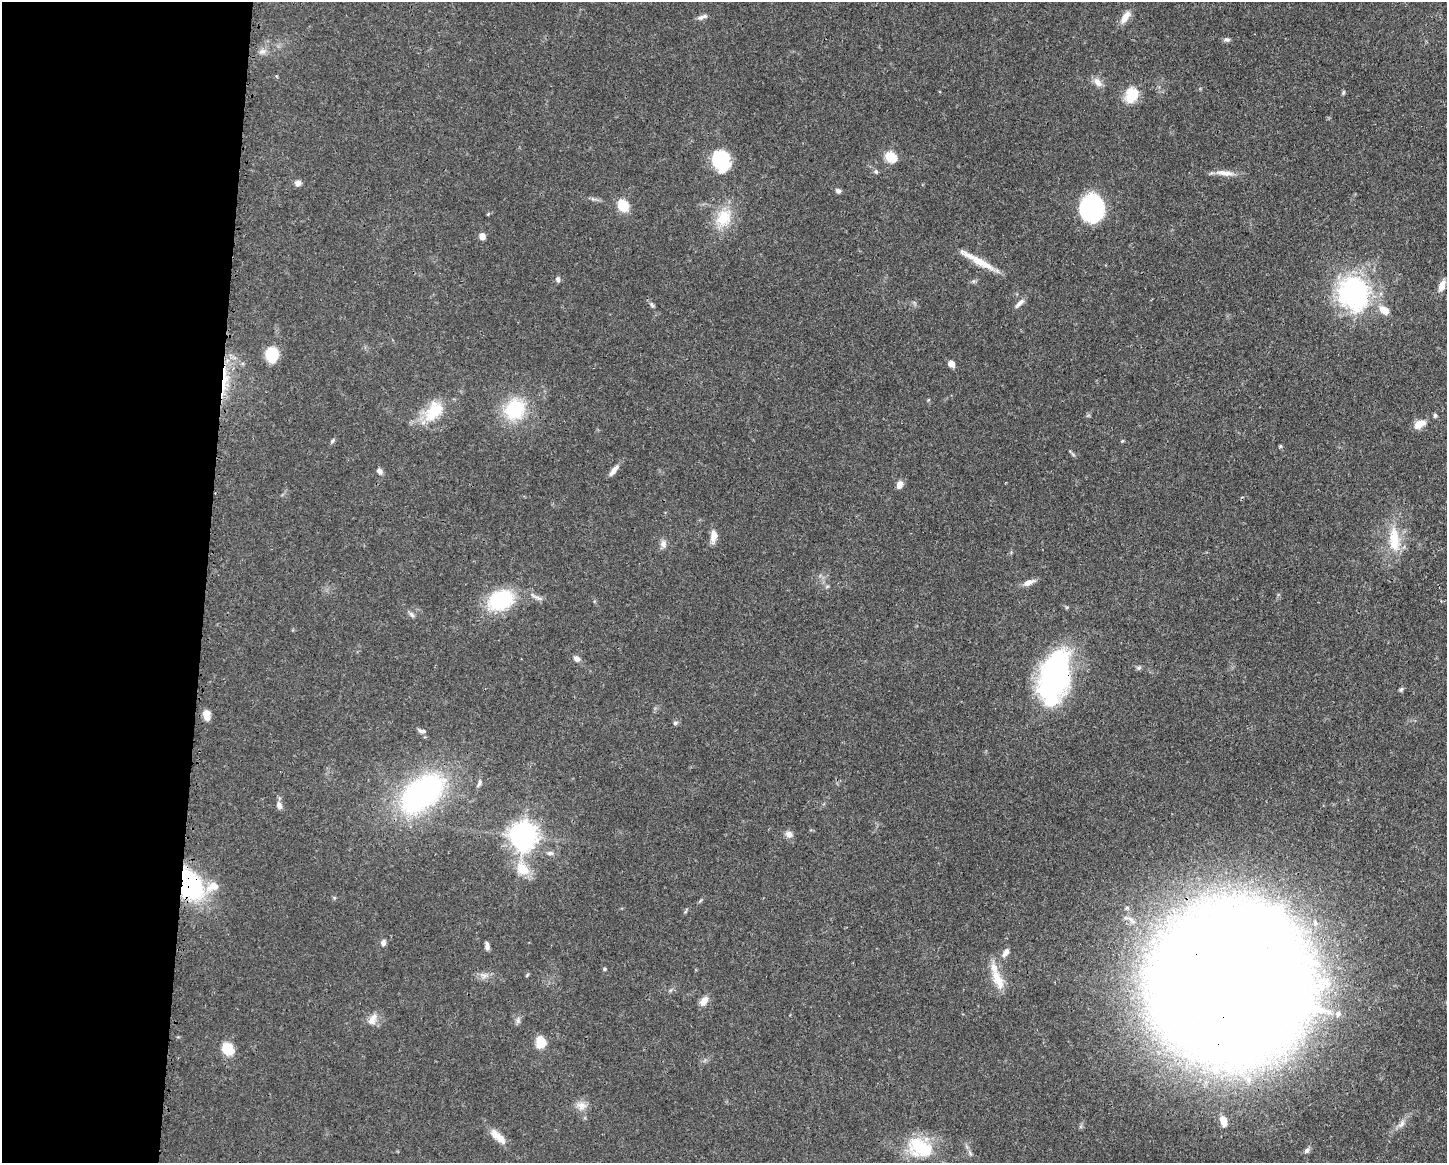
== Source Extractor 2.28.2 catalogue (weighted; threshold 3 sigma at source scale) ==
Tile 4 of 3 x 4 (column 1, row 2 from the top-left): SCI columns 118-1562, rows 2325-3485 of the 4682 x 4647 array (HDU 1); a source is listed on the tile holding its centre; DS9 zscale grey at full resolution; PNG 1449 x 1165 px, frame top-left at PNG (2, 2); no overlay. Shown black and unused: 14% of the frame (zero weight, under 3 of 4 exposures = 1% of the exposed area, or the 3 px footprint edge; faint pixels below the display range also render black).
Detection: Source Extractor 2.28.2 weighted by HDU 2 'WHT'; one run over the whole footprint, this tile lists its part. Background 0.0563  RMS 0.0033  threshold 0.0148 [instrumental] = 3 sigma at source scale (4.5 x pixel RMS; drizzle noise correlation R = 1.50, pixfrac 1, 0.05/0.05 arcsec/px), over >= 5 px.
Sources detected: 84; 3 inside a brighter listed object's ellipse — not listed separately; the other 81 listed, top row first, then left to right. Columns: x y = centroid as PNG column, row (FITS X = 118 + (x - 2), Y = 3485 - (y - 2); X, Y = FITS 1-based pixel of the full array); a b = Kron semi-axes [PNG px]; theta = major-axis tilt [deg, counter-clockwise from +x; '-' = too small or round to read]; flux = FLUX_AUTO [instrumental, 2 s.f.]
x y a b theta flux
702 17 15 5 17 1.3
1125 17 18 7 55 3.1
1227 40 8 6 -8 0.83
262 51 10 7 16 1.4
276 76 4 4 - 0.36
1097 82 14 8 -47 2.3
1343 92 6 4 70 0.47
1131 95 17 13 69 8.5
890 157 7 6 - 18
721 160 19 14 -71 22
876 172 6 5 - 0.67
1224 173 26 7 -5 3.1
298 183 8 7 - 1.3
838 191 7 5 -33 0.85
623 206 10 8 -55 9.2
1092 208 21 17 89 48
724 218 27 20 63 9.8
482 236 8 6 -80 1.8
980 262 41 8 -29 7.1
558 279 8 6 -79 0.85
1442 286 12 6 66 2.8
1354 292 35 31 -66 58
1020 303 16 5 44 1.5
652 305 9 4 -54 0.72
1384 310 13 8 -30 3.6
272 354 12 11 - 13
951 364 6 5 - 2.9
224 382 32 7 80 7.8
515 409 30 26 46 17
434 411 30 18 49 12
1435 415 5 5 - 0.63
1419 424 15 9 28 3.3
332 441 8 4 54 0.57
1122 441 5 4 - 0.34
1280 446 5 4 - 0.39
614 470 16 6 53 2.1
380 471 8 6 -56 1.3
900 485 9 7 66 2
713 536 16 8 83 2.6
1394 540 37 14 -87 11
663 544 9 8 - 1.6
1028 582 14 6 23 2.3
538 598 14 5 -27 1.4
501 600 31 22 20 22
411 615 9 6 -50 0.89
577 659 9 7 -29 1.4
1139 668 7 5 22 0.63
1054 678 48 25 79 89
1401 690 6 5 - 0.54
206 715 11 7 -80 3.1
675 723 7 5 15 0.73
422 731 10 5 -11 0.89
479 783 12 4 75 0.84
422 793 48 27 38 76
279 805 10 7 -74 1.4
789 834 10 8 -36 1.6
523 836 10 9 - 300
550 853 9 6 0 1.1
522 869 19 14 -44 6.9
190 885 36 24 -66 35
383 943 9 6 79 1
487 946 10 5 -87 1.3
1006 953 13 7 58 1.8
1315 963 10 10 - 3.3
604 969 5 4 - 0.45
527 975 7 3 54 0.38
484 976 8 6 17 1.4
998 979 30 11 -65 6.7
1228 983 72 72 - 2000
704 1001 12 7 53 2.7
1338 1013 8 7 - 1.3
372 1020 17 10 60 3
518 1021 8 5 -79 0.88
540 1043 10 8 83 6.8
228 1049 10 8 -63 11
581 1105 14 10 -20 2.7
1223 1121 10 6 -73 3.7
1401 1124 13 6 47 1.8
495 1135 16 11 -51 3.1
920 1148 34 22 -26 17
1307 1150 8 6 44 0.99
Overlapping masked pixels (flux is a lower limit): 5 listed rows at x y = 980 262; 224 382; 1054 678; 190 885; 1228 983